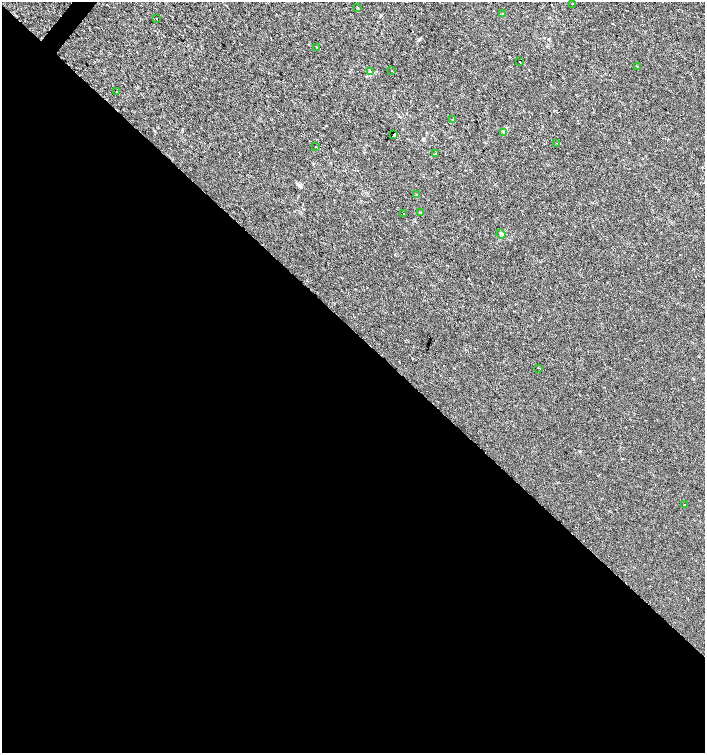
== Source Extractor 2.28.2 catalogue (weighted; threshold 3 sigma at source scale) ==
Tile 14 of 4 x 4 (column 2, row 4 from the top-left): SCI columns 1642-3046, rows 1-1501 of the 6028 x 6010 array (HDU 1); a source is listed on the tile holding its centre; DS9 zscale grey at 2 x 2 block average (1 PNG px = mean of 2 x 2 image px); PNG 707 x 755 px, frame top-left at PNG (2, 2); each listed source drawn as its Kron ellipse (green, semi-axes under 4 px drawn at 4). Shown black and unused: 57% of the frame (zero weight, under 2 of 3 exposures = <1% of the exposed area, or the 3 px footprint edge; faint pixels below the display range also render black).
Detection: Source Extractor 2.28.2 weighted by HDU 2 'WHT'; one run over the whole footprint, this tile lists its part. Background 2.31e-04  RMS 0.0021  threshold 0.00961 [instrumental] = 3 sigma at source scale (4.5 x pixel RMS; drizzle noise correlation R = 1.50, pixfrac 1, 0.0396/0.0396 arcsec/px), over >= 5 px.
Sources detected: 22; all 22 listed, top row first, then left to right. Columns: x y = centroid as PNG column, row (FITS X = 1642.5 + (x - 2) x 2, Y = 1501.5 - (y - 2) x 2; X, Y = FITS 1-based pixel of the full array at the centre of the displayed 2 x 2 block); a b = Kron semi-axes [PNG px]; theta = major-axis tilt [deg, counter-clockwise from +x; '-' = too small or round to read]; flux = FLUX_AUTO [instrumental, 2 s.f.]
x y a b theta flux
572 4 2 2 - 0.74
357 8 3 3 - 0.33
503 14 3 2 - 0.28
157 19 2 2 - 0.42
317 48 2 2 - 0.33
520 62 2 2 - 0.91
637 66 2 2 - 0.19
391 70 2 2 - 2
370 72 3 3 - 0.52
116 92 2 2 - 0.37
453 120 2 2 - 0.29
503 132 4 3 - 0.53
394 135 3 2 - 1.5
556 143 2 2 - 0.18
316 146 2 2 - 0.33
435 154 2 2 - 0.2
416 195 3 2 - 0.22
421 212 3 3 - 0.35
404 213 2 2 - 0.63
501 234 5 3 - 0.78
538 368 2 2 - 0.2
685 505 2 2 - 0.29
Diffuse or blended objects may show on this block-average render without a row.